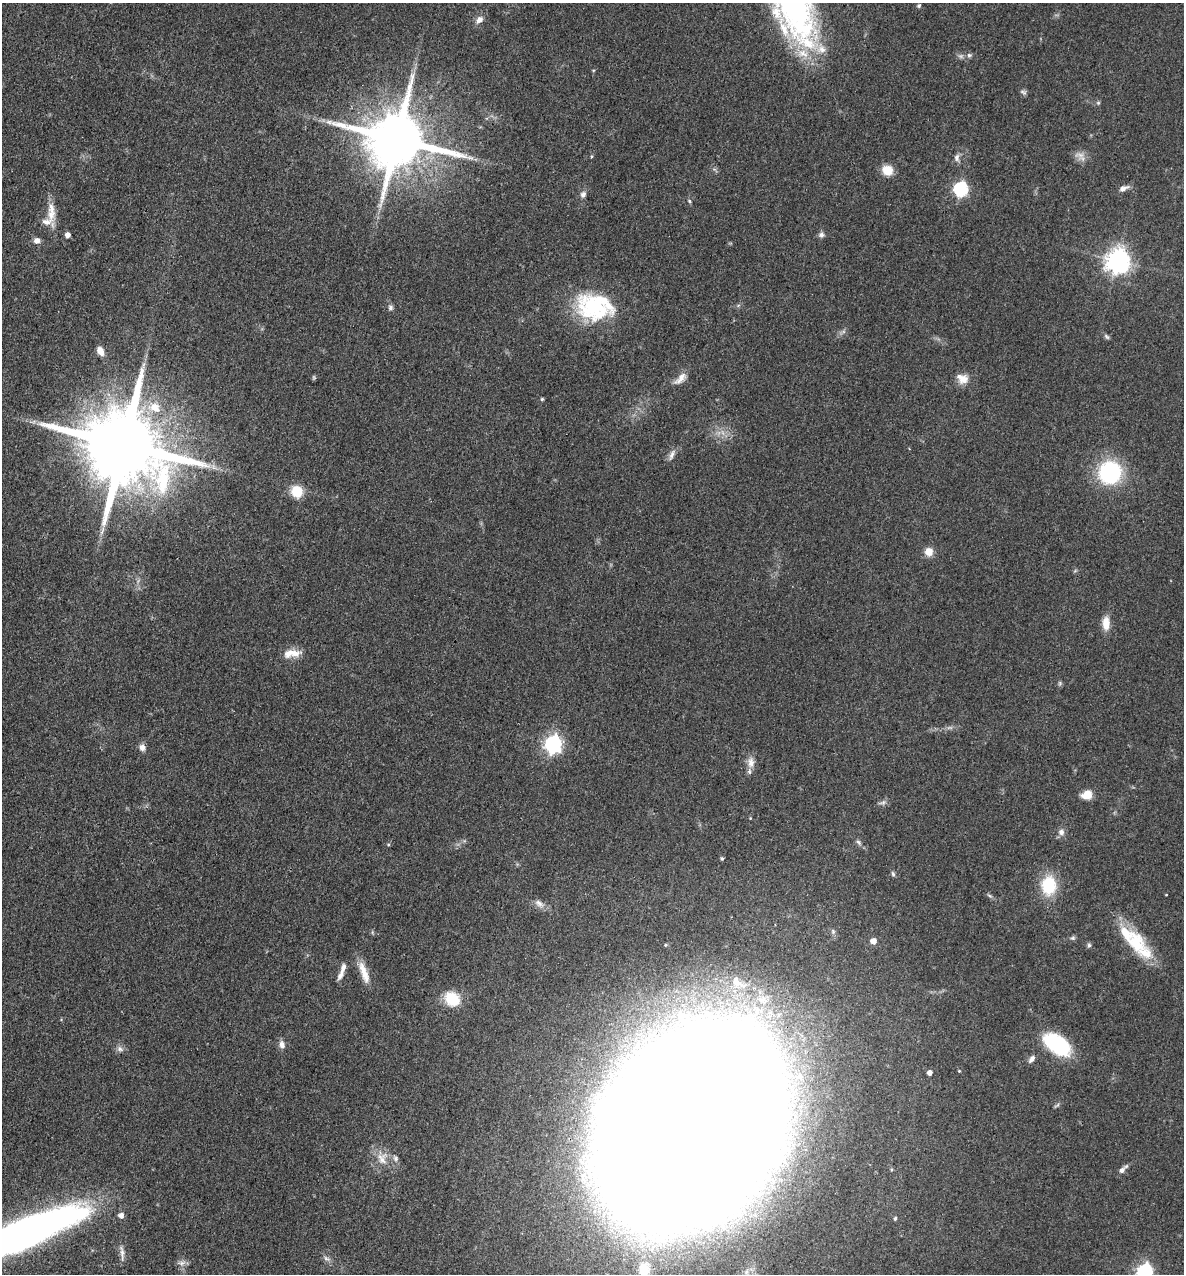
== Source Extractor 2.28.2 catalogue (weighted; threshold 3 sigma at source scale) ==
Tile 11 of 4 x 4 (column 3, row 3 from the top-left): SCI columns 2684-3865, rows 1343-2614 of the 5248 x 5228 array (HDU 1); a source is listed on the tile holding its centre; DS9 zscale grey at full resolution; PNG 1186 x 1276 px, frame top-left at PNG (2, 3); no overlay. Shown black and unused: <1% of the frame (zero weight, under 3 of 4 exposures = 6% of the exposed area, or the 3 px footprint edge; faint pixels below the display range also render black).
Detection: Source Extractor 2.28.2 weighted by HDU 2 'WHT'; one run over the whole footprint, this tile lists its part. Background 0.0402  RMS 0.0049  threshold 0.0219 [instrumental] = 3 sigma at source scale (4.5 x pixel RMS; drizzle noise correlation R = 1.50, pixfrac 1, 0.05/0.05 arcsec/px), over >= 5 px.
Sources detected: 91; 3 too faint to see at this stretch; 1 inside a brighter object's white glare — not listed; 7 inside a brighter listed object's ellipse — not listed separately; the other 80 listed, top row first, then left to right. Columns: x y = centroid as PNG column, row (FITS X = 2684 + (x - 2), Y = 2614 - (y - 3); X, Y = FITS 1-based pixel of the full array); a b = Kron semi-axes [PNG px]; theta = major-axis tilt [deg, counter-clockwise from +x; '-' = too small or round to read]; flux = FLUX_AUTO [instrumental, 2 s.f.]
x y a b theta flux
919 6 6 4 50 0.78
794 8 81 38 -70 140
479 20 10 8 39 3
969 55 6 6 - 1.1
593 70 5 3 - 0.41
1023 92 10 6 -20 1.2
1098 103 5 5 - 0.72
397 139 17 15 -8 4400
1080 155 16 11 5 3.6
591 156 4 4 - 0.51
957 158 11 7 -85 2.1
887 170 12 11 - 7.1
1123 188 13 6 23 2.7
961 189 6 6 - 91
583 194 8 7 - 1.9
689 201 5 5 - 0.69
51 215 16 13 89 5.6
67 235 4 4 - 2.8
821 235 8 7 - 1.6
37 240 7 6 - 2.5
1118 261 8 8 - 420
594 307 45 31 -9 44
390 308 7 6 - 1.4
1106 337 8 5 -41 1
100 351 10 7 -65 3.7
314 377 6 5 - 0.64
680 379 21 8 44 4.2
962 379 16 12 -23 5.2
542 399 4 3 - 0.74
154 407 23 16 -16 13
124 445 23 18 -21 9100
672 455 15 6 66 2.4
213 467 10 6 -51 2.1
1110 472 20 19 - 53
297 491 12 11 - 11
102 531 15 4 71 2.2
929 552 7 7 - 6.5
1106 623 18 9 -90 5.6
291 653 25 10 4 6.7
1060 683 8 5 84 0.83
553 744 7 7 - 170
142 747 8 7 - 2.7
751 762 16 10 -83 4.2
1087 795 12 9 25 6
883 802 13 6 15 1.6
1061 832 8 7 - 2.4
859 842 9 5 -44 1.4
722 859 4 4 - 0.75
893 874 7 5 -74 0.99
1049 885 19 15 89 21
989 895 9 4 -38 0.97
1166 895 3 2 - 0.3
539 903 14 8 -34 3
372 932 6 4 -72 0.61
1073 938 7 5 19 0.95
873 941 5 5 - 4.1
1136 943 33 24 -65 20
1089 945 6 5 - 0.98
343 967 15 6 66 2.7
364 972 31 9 -70 7.5
738 983 28 14 -31 12
452 999 21 17 -35 12
1057 1044 33 18 -34 34
282 1045 11 7 -79 2.4
120 1049 10 8 -27 2
1031 1059 10 6 53 2.1
929 1073 4 4 - 2.7
800 1077 9 8 - 3.1
1057 1105 10 3 32 0.82
691 1126 112 78 57 10000
382 1158 19 16 -86 7.8
1122 1170 10 6 52 2.2
121 1215 7 7 - 2.1
895 1218 5 4 - 0.89
25 1235 113 25 23 340
122 1253 25 5 -82 2.9
327 1259 11 7 -28 1.8
182 1263 12 6 10 2
644 1270 17 12 84 16
1144 1272 7 6 - 140
Overlapping masked pixels (flux is a lower limit): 2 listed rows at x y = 124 445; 691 1126
Isophote crosses this tile's border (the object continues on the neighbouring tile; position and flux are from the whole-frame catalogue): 5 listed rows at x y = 794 8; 691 1126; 25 1235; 644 1270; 1144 1272